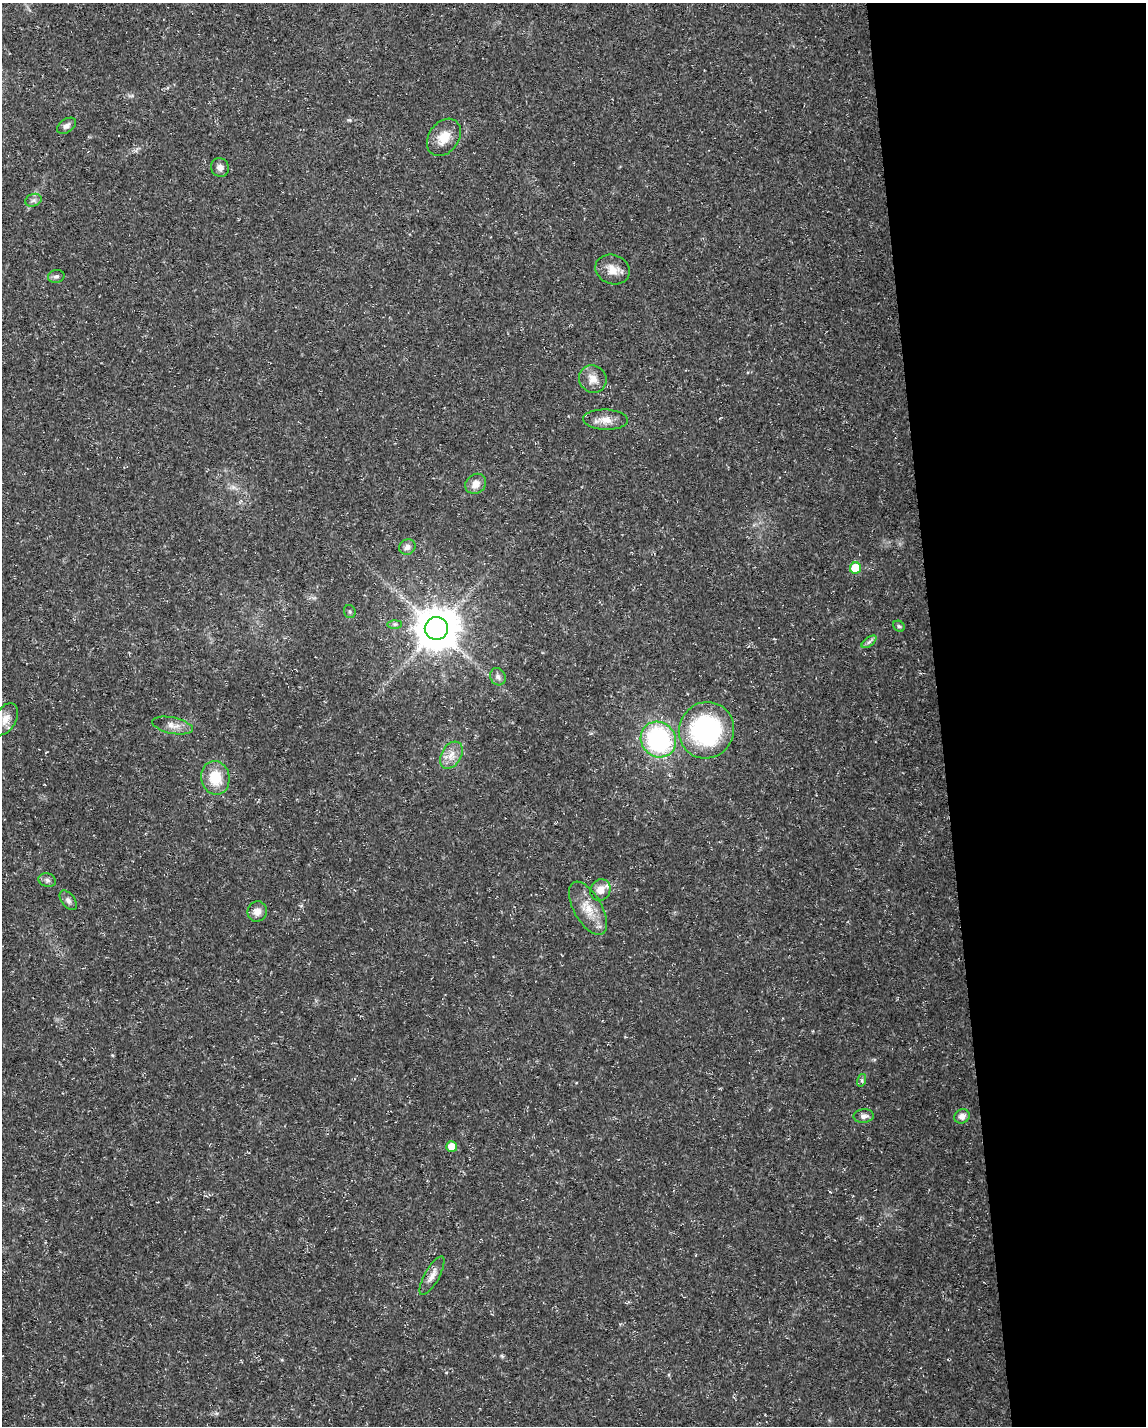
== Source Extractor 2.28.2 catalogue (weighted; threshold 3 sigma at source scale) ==
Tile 8 of 4 x 3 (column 4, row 2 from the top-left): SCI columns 3431-4574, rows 1477-2900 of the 4574 x 4333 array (HDU 1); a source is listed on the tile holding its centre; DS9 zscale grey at full resolution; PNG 1148 x 1428 px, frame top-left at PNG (2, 3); each listed source drawn as its Kron ellipse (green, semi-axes under 4 px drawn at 4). Shown black and unused: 18% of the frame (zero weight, under 3 of 5 exposures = <1% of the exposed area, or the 3 px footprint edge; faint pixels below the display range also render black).
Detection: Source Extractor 2.28.2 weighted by HDU 2 'WHT'; one run over the whole footprint, this tile lists its part. Background 0.0165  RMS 0.0022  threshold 0.01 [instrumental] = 3 sigma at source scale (4.5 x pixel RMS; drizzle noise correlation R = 1.50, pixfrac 1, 0.0396/0.0396 arcsec/px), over >= 5 px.
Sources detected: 34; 1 inside a brighter listed object's ellipse — not listed separately; the other 33 listed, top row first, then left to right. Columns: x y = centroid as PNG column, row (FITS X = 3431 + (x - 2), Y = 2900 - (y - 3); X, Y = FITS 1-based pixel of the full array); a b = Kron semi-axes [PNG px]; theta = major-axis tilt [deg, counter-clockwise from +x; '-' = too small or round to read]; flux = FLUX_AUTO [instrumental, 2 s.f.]
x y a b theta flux
66 126 11 6 34 0.96
444 137 20 15 54 3.6
220 168 9 8 - 1
33 200 8 6 21 0.68
613 270 17 14 -21 2.7
56 276 8 6 12 0.66
593 379 14 13 - 2.1
606 420 22 10 -2 2.4
476 484 11 9 42 1.9
407 547 8 7 - 1.1
855 568 5 5 - 7.6
350 611 6 6 - 0.43
395 624 7 4 1 0.4
899 626 6 5 - 0.39
436 628 11 11 - 740
869 642 8 4 37 0.54
498 677 9 7 -64 0.85
5 719 17 10 60 2.3
172 726 21 8 -12 1.8
706 730 28 27 - 33
658 740 18 17 - 30
451 755 14 10 59 2.2
215 778 17 14 -78 5.8
47 880 9 6 -15 0.68
600 890 11 9 58 2
68 900 11 6 -53 0.91
588 908 29 14 -60 4.4
257 912 10 9 - 1.6
862 1080 6 4 73 0.4
864 1116 10 7 5 1
962 1116 8 6 31 1.1
452 1146 5 5 - 2.5
432 1276 22 7 61 1.8